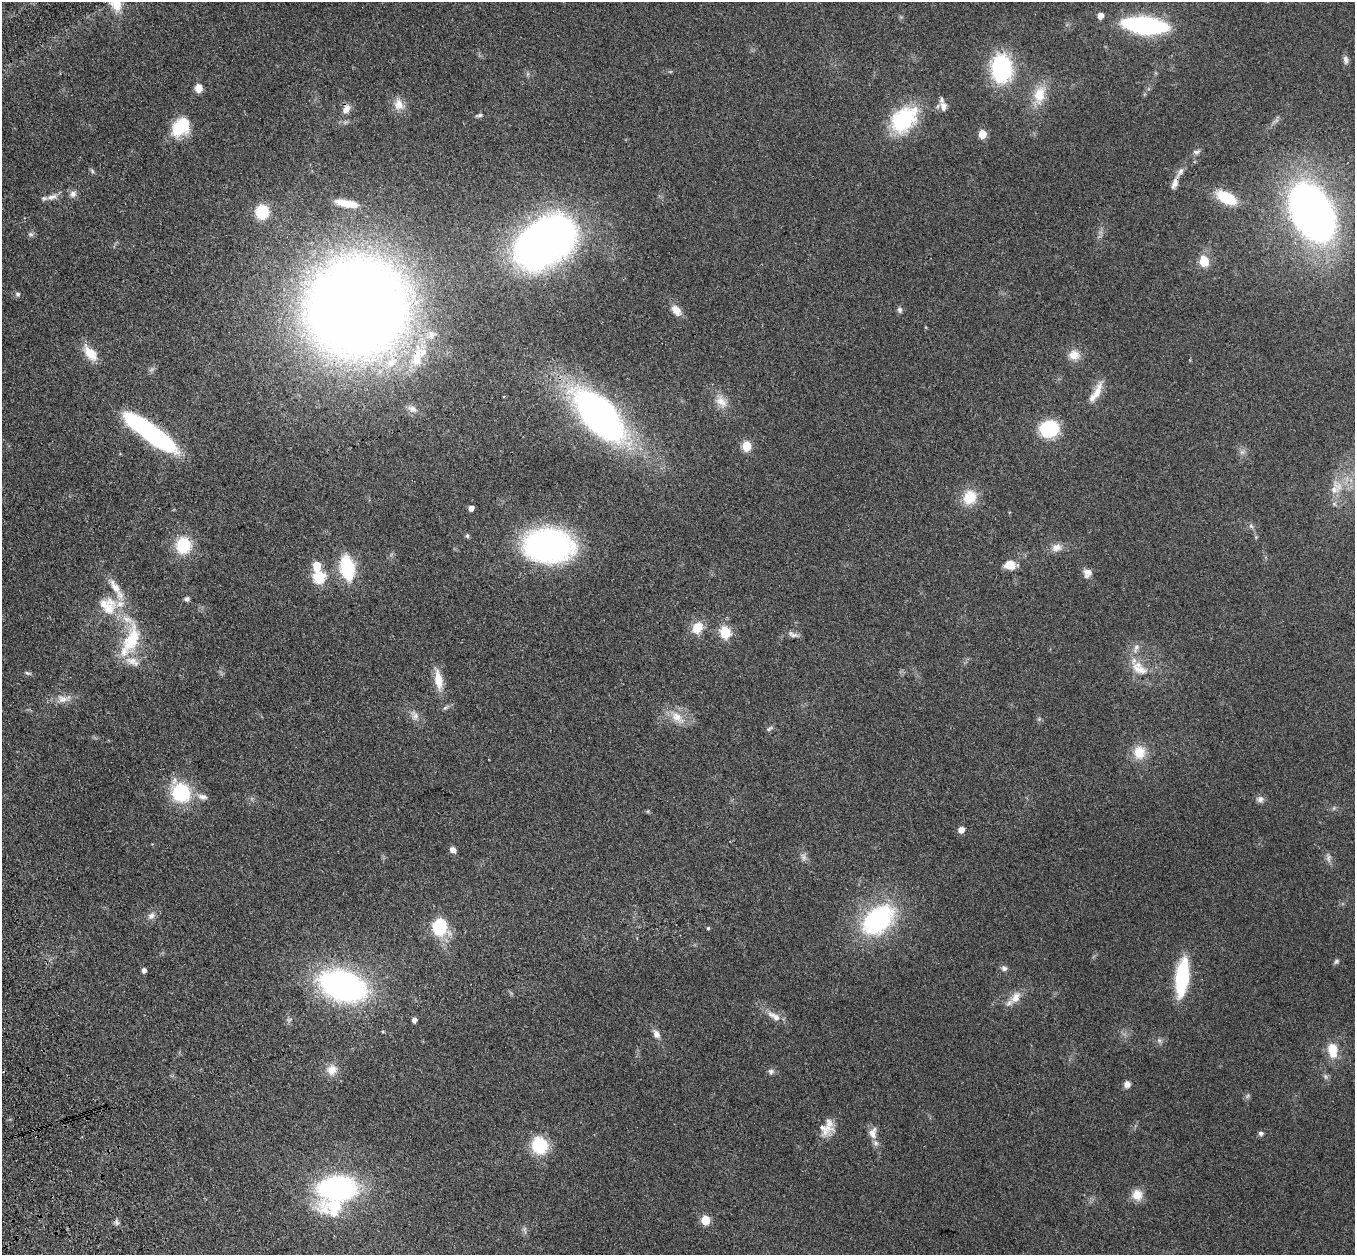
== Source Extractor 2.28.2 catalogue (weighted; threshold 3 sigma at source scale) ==
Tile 7 of 4 x 4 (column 3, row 2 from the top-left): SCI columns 2819-4171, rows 2700-3952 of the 5635 x 5524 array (HDU 1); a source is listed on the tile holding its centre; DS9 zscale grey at full resolution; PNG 1357 x 1257 px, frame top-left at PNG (2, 2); no overlay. Shown black and unused: <1% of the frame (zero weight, under 3 of 4 exposures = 6% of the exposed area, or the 3 px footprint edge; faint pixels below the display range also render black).
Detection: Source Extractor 2.28.2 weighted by HDU 2 'WHT'; one run over the whole footprint, this tile lists its part. Background 0.113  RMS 0.007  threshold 0.0313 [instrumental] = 3 sigma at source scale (4.5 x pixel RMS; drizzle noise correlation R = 1.50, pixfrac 1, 0.05/0.05 arcsec/px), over >= 5 px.
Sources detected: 118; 3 too faint to see at this stretch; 1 inside a brighter object's white glare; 1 cosmic-ray / hot-pixel residue — not listed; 11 inside a brighter listed object's ellipse — not listed separately; the other 102 listed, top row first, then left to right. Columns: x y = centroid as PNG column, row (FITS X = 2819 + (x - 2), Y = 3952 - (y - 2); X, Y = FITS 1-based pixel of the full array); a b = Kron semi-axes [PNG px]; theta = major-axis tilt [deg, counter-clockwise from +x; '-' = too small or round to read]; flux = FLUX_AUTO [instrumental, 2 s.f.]
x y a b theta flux
116 4 17 12 -84 13
1100 16 5 5 - 7.4
1145 25 27 10 -6 170
1345 60 12 6 -79 2.5
1001 69 22 16 -87 82
198 88 5 5 - 14
1039 95 26 16 75 16
399 104 15 13 -69 7.7
943 106 14 9 -78 4.7
346 109 12 8 54 5
479 115 9 4 12 1.7
904 119 37 26 44 47
180 127 24 17 46 24
982 134 5 5 - 19
1196 152 10 5 9 2
92 171 7 4 -54 1.2
1175 183 19 7 67 4.6
73 194 10 9 - 3.1
52 197 17 8 18 4.6
1226 198 19 10 -26 27
347 203 23 7 -12 12
262 212 12 11 - 27
1312 212 43 28 -60 480
31 234 8 6 -20 1.6
546 241 49 31 31 600
1204 261 6 5 - 34
18 294 6 5 - 1.5
358 307 71 69 30 1400
676 310 16 10 -48 6.5
900 310 8 6 -79 1.9
90 353 19 11 -48 12
1074 355 15 13 -14 7.8
417 358 36 16 81 28
1097 391 27 9 69 9.7
504 396 3 2 - 0.83
721 402 20 12 -45 8.3
412 409 12 9 -16 3.6
599 416 42 21 -48 390
1049 429 12 11 - 64
156 437 53 14 -35 100
747 446 6 5 - 25
1242 452 6 6 - 2.1
1336 488 23 15 54 14
969 497 17 15 66 16
471 508 5 4 - 4
1251 526 8 4 -45 1.5
467 536 5 5 - 1.4
183 545 16 14 74 28
548 546 33 22 -3 290
1056 547 15 11 18 5.5
1010 565 10 8 1 11
317 566 6 5 - 19
347 568 19 10 -80 56
1087 573 11 10 - 4
319 577 6 6 - 68
187 599 6 6 - 1.6
109 609 36 18 71 21
697 628 16 12 53 11
725 632 6 5 - 56
793 635 16 6 -21 2.9
132 640 43 20 70 32
1136 648 15 7 69 4.3
1139 669 27 12 -24 13
27 673 7 5 -21 1.3
438 680 26 10 -80 12
63 699 16 10 -5 6.2
415 716 14 8 -67 4.4
677 717 21 12 -37 11
769 729 9 5 34 1.4
1139 752 18 16 -88 13
181 792 21 18 -57 43
202 797 14 8 -13 4.4
1260 799 10 9 - 2.8
1334 808 5 5 - 1.1
961 830 5 5 - 6.7
453 850 7 6 - 3.6
1328 858 13 5 -86 2.4
151 916 11 8 38 3.5
878 920 40 26 40 90
439 927 11 9 81 48
708 928 4 4 - 0.97
1336 961 8 5 49 1.4
1004 968 8 7 - 2.2
144 970 5 4 - 2.8
1182 978 36 12 83 55
343 986 33 19 -18 270
1016 997 19 11 55 7.8
774 1016 22 8 -29 6.9
414 1020 5 4 - 2.9
656 1034 10 7 -63 4.3
1332 1050 18 11 -83 13
332 1070 15 13 57 7.4
771 1071 8 7 - 2.1
1326 1077 7 4 -71 1.3
1127 1084 7 7 - 3.3
824 1128 25 16 -30 10
873 1133 16 10 84 5.6
1261 1133 7 6 - 1.7
540 1145 12 11 - 44
338 1188 33 21 12 150
1137 1195 13 13 - 8.2
705 1220 5 5 - 28
Overlapping masked pixels (flux is a lower limit): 3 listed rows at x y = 1175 183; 156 437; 343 986
Isophote crosses this tile's border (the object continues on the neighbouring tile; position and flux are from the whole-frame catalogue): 1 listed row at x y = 116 4